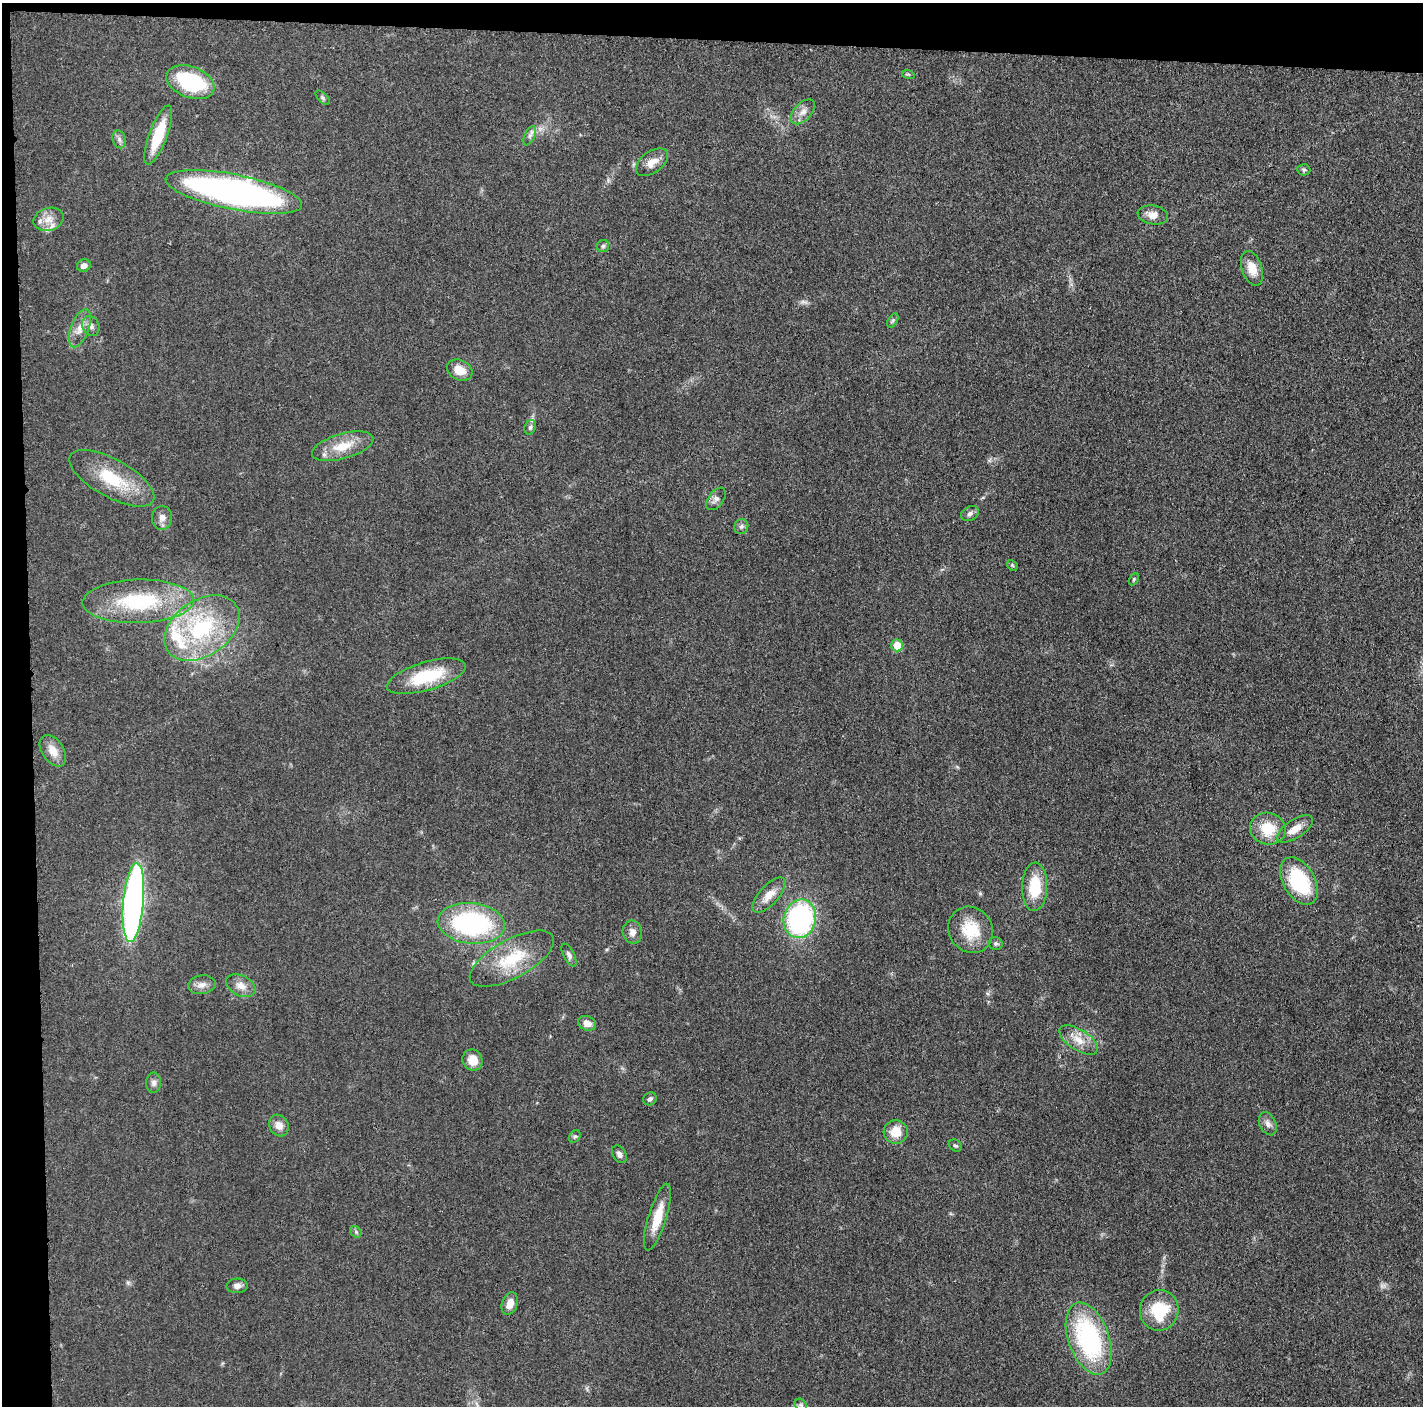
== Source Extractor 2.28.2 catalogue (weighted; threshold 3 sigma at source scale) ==
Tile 1 of 3 x 3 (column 1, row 1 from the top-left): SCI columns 6-1426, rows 2827-4230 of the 4272 x 4250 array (HDU 1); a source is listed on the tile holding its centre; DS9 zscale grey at full resolution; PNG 1425 x 1408 px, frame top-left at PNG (2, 3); each listed source drawn as its Kron ellipse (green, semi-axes under 4 px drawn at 4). Shown black and unused: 5% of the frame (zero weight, under 3 of 5 exposures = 1% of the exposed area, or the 3 px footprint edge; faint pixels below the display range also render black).
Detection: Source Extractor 2.28.2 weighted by HDU 2 'WHT'; one run over the whole footprint, this tile lists its part. Background 0.0482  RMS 0.0054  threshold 0.0243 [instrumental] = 3 sigma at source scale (4.5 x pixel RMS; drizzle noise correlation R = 1.50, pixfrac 1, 0.05/0.05 arcsec/px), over >= 5 px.
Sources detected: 70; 2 too faint to see at this stretch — neither listed nor drawn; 2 inside a brighter listed object's ellipse — not listed separately; the other 66 listed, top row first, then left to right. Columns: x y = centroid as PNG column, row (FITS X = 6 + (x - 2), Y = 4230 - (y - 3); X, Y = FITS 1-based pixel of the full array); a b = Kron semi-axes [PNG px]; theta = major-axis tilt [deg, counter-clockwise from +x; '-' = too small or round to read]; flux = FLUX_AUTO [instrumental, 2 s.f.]
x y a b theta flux
908 74 6 4 -18 0.7
190 82 25 15 -20 47
323 98 9 4 -45 1.1
803 112 15 8 47 3.9
158 135 31 9 70 21
530 136 10 5 64 1.8
119 139 9 6 -75 1.8
652 162 18 10 36 5.7
1304 170 6 5 - 1.1
234 192 69 17 -11 230
1153 215 15 9 -10 4.9
48 219 15 11 15 6.1
603 246 6 6 - 1.1
84 266 7 6 - 2.5
1252 268 18 10 -72 8.5
893 320 8 4 59 0.97
91 326 10 8 -65 2.7
80 328 20 9 69 5.8
460 370 13 10 -26 7.8
530 427 7 5 68 1.3
343 446 32 12 16 14
112 478 47 19 -29 26
716 499 13 7 53 2.5
970 513 9 7 26 1.9
162 518 12 10 85 3.5
741 526 8 7 - 1.6
1012 565 6 4 -46 0.74
1134 579 7 4 61 0.84
138 601 56 22 1 46
202 628 41 28 34 55
897 645 6 6 - 9.6
426 676 41 14 16 29
53 751 17 10 -56 6.4
1268 829 18 16 -13 15
1295 829 20 9 34 6.2
1299 881 26 16 -59 39
1035 887 24 12 88 20
769 895 22 9 48 6.9
133 902 40 10 85 240
800 919 19 16 75 99
471 923 34 20 -6 82
970 930 24 22 -55 18
632 932 11 9 -79 3.5
996 943 7 6 - 1.3
569 955 12 5 -63 1.7
512 959 47 19 29 26
202 985 14 9 7 3.8
241 986 16 10 -27 5.1
587 1023 9 7 -21 4.6
1079 1040 22 10 -32 7.6
472 1060 11 10 - 6.6
154 1083 10 7 87 2.2
650 1099 7 6 - 1.4
1268 1124 12 8 -65 2.8
279 1125 11 9 -62 4.4
896 1132 12 12 - 9.9
575 1136 6 5 - 0.91
955 1146 7 5 -32 1
619 1154 9 6 -58 2.4
657 1217 35 9 73 13
356 1232 6 5 - 0.92
237 1286 10 7 4 2.7
510 1304 12 7 72 4.8
1159 1310 20 19 - 23
1089 1339 37 20 -70 74
801 1405 7 5 -46 1.4